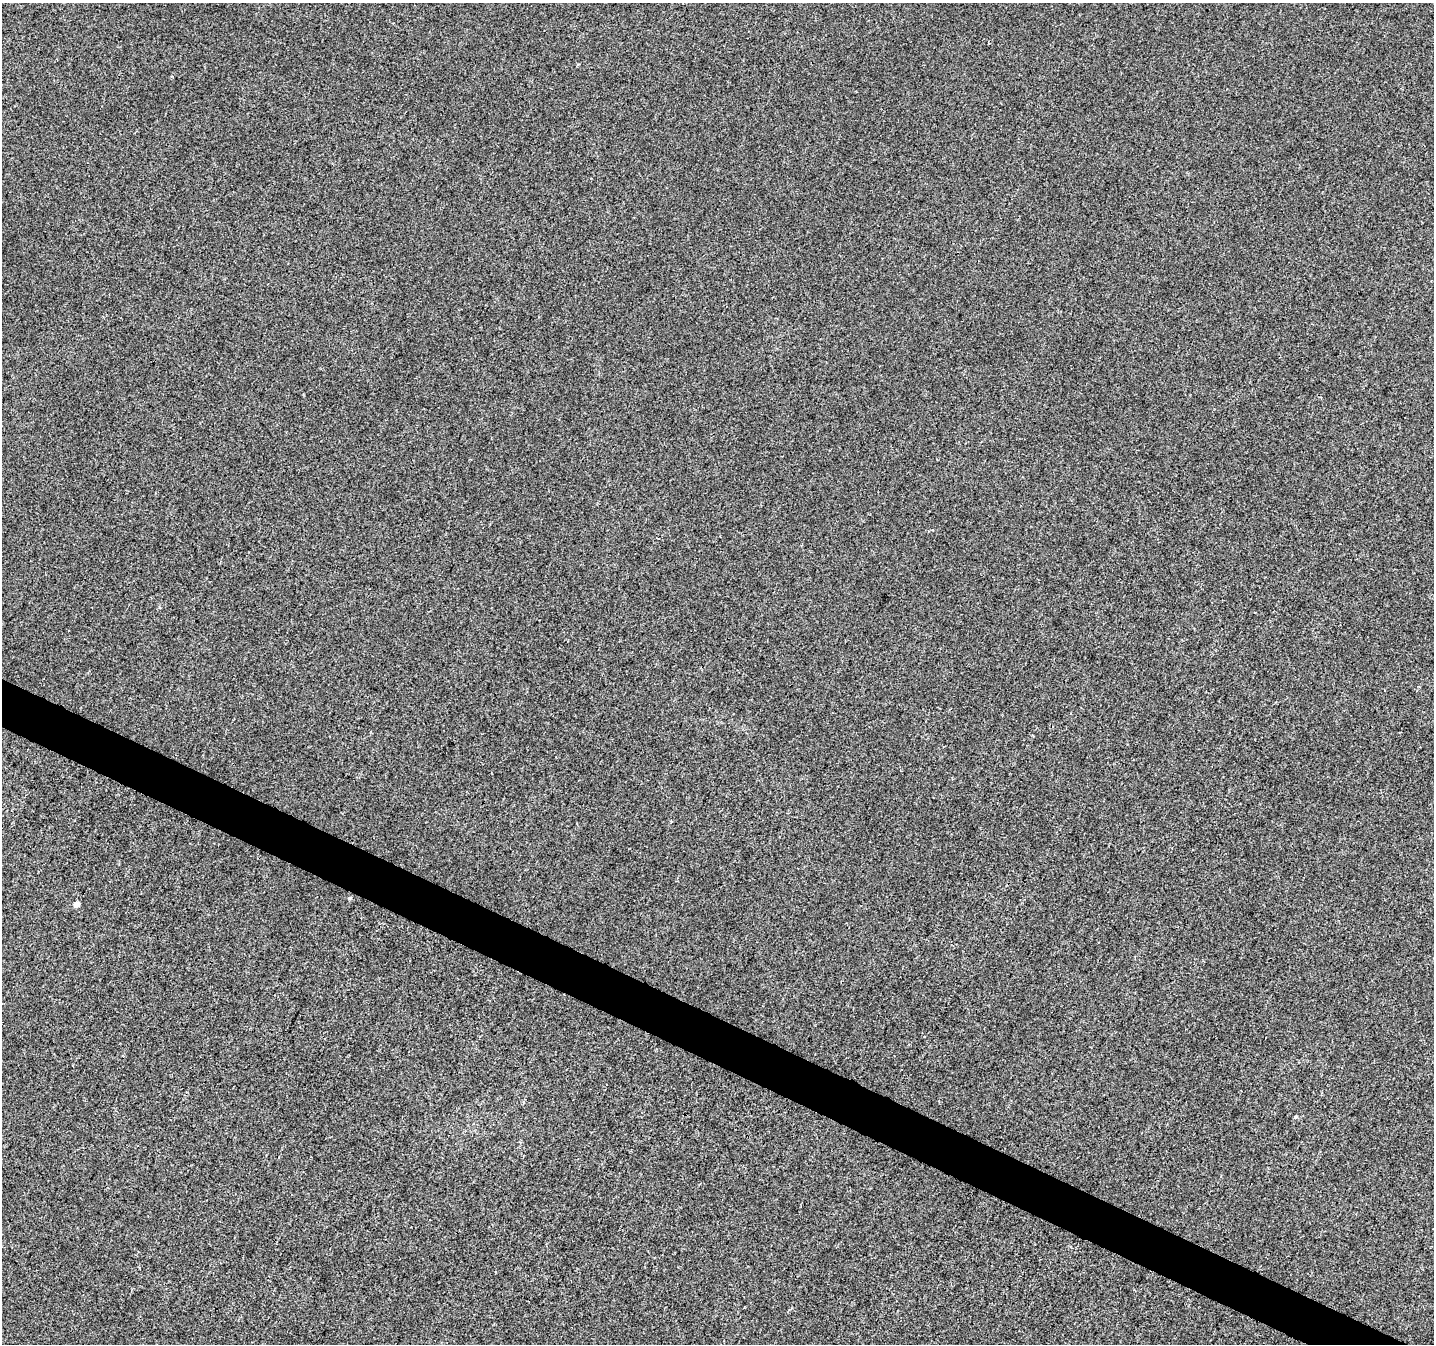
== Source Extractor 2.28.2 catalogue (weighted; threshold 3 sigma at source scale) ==
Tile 6 of 4 x 4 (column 2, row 2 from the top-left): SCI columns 1442-2873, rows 2955-4296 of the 5738 x 5840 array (HDU 1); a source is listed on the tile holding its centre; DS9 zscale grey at full resolution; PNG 1436 x 1346 px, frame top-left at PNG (2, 3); no overlay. Shown black and unused: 3% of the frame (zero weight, under 3 of 4 exposures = <1% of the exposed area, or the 3 px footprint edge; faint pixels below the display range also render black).
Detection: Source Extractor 2.28.2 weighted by HDU 2 'WHT'; one run over the whole footprint, this tile lists its part. Background 0.0058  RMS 0.0033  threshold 0.0147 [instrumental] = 3 sigma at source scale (4.5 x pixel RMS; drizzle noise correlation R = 1.50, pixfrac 1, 0.0396/0.0396 arcsec/px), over >= 5 px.
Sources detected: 3; all 3 listed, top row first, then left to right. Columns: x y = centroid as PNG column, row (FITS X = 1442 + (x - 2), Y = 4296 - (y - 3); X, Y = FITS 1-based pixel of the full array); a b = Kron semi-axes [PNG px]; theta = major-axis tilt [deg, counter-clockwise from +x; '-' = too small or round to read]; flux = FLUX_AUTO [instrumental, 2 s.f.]
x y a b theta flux
350 898 5 4 - 0.41
76 904 4 4 - 2.7
1296 1117 5 4 - 0.41